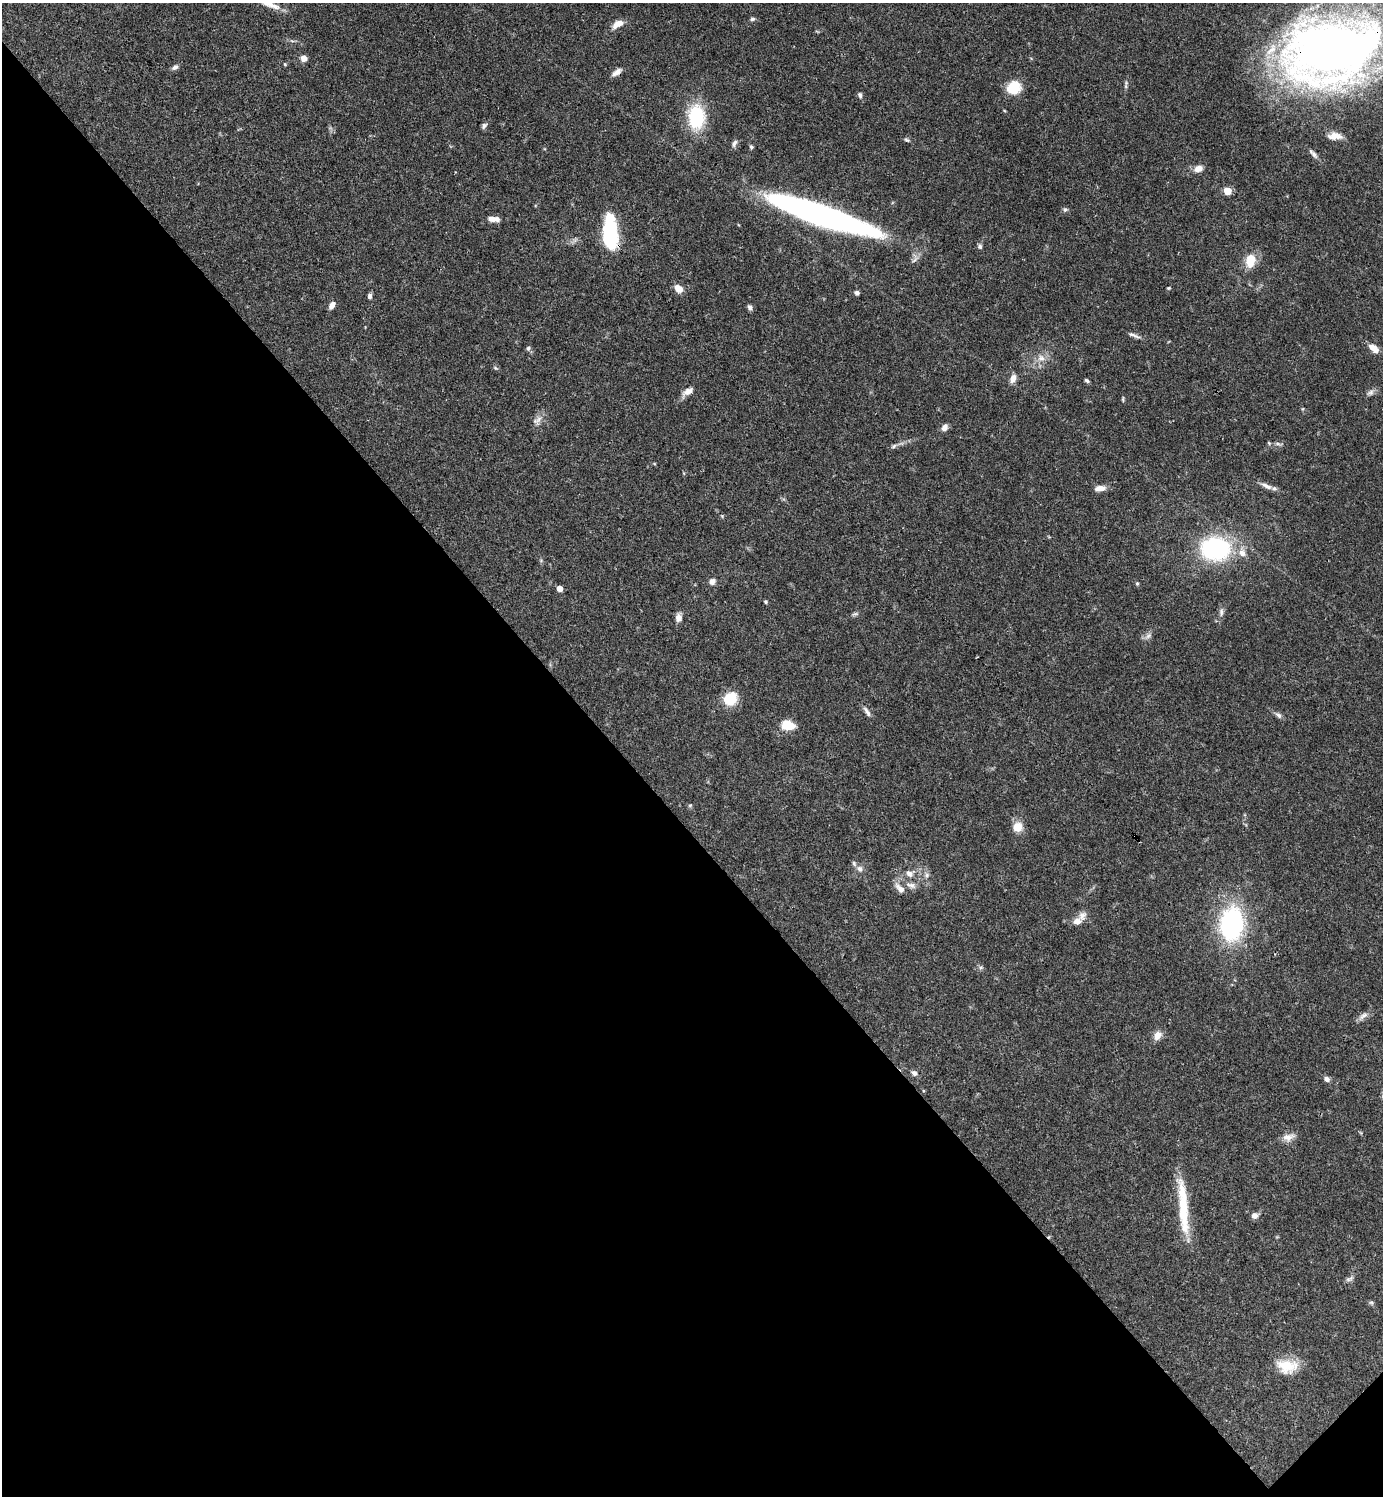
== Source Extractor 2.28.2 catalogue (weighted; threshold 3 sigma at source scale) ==
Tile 14 of 4 x 4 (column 2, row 4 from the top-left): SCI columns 1681-3061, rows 1-1494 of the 5979 x 5980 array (HDU 1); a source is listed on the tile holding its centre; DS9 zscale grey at full resolution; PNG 1385 x 1498 px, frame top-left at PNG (2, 3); no overlay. Shown black and unused: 45% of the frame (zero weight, under 3 of 4 exposures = <1% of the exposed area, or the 3 px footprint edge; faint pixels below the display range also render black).
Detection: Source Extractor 2.28.2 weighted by HDU 2 'WHT'; one run over the whole footprint, this tile lists its part. Background 0.0382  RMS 0.0026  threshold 0.0119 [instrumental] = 3 sigma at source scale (4.5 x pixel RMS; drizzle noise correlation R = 1.50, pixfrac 1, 0.05/0.05 arcsec/px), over >= 5 px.
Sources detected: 87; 4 inside a brighter listed object's ellipse — not listed separately; the other 83 listed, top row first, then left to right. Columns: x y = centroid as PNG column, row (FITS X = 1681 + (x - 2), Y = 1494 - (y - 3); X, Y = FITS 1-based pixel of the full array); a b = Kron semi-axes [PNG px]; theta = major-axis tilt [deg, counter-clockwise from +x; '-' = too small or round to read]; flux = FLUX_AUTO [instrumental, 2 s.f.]
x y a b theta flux
267 3 23 9 -26 4
752 19 7 5 15 0.47
617 24 15 8 29 2.3
1332 50 78 52 13 290
304 58 7 6 - 1.4
285 64 5 4 - 0.27
175 67 9 6 20 0.81
616 72 14 6 35 1.5
1126 85 13 4 79 0.66
1014 88 13 12 - 7.8
860 95 8 5 -75 0.66
696 117 30 19 -88 14
484 126 8 5 67 0.7
1335 136 16 8 -2 2.6
907 140 8 4 -26 0.45
734 143 10 6 59 0.9
751 147 5 5 - 0.42
1313 154 15 5 -47 1
1198 169 10 7 22 2.1
1227 191 5 5 - 7.2
1065 209 6 6 - 0.51
820 215 97 18 -19 100
493 219 13 5 -3 2.4
610 234 29 11 -86 27
980 247 6 6 - 0.59
1250 261 15 11 79 4.8
1168 288 4 4 - 0.27
678 289 11 8 -43 2.3
857 293 5 4 - 0.74
370 296 6 5 - 0.79
332 305 9 6 60 1.4
750 307 7 5 -61 0.75
1134 335 18 4 -22 1
1372 347 11 7 -23 2.2
528 348 6 6 - 0.59
1041 358 11 9 -4 2
496 368 6 4 -35 0.36
1013 378 10 7 72 1.7
1087 381 6 4 -43 0.5
688 391 15 7 30 1.8
1370 393 11 7 32 0.98
1123 399 8 3 86 0.34
539 419 14 7 63 1.6
945 427 9 7 59 1.2
1278 444 8 4 -1 0.59
894 446 9 4 36 0.58
1266 486 17 6 -25 1.7
1100 488 13 6 7 1.9
1215 548 24 19 -1 36
1242 553 11 9 -77 2.1
712 581 8 7 - 1.2
1137 583 6 4 -74 0.42
560 589 4 4 - 2.2
765 602 5 4 - 0.33
1221 612 11 5 89 0.91
855 614 8 4 8 0.52
679 618 9 7 -85 1.5
1148 636 10 6 41 0.95
730 699 15 13 50 6.8
867 711 16 5 -57 1.1
1278 715 11 5 -38 0.81
787 725 12 8 -12 6.7
690 805 5 5 - 0.35
1018 827 13 12 - 2.9
1135 836 4 3 - 1.2
859 869 8 7 - 1.1
909 874 11 9 -5 1.9
927 875 8 5 74 0.75
911 885 16 7 -18 1.7
900 889 15 7 -45 1.9
1077 921 11 9 20 1.8
1232 924 26 18 84 43
981 967 6 4 18 0.43
1363 1016 15 6 35 1.3
1157 1035 12 8 55 2
914 1073 8 6 -42 0.91
1327 1079 7 6 - 1
1288 1137 17 9 14 2
1183 1207 69 10 -85 13
1254 1216 7 6 - 1.4
1349 1279 13 5 27 0.83
1371 1302 6 4 0 0.43
1287 1366 26 16 -6 6.7
Overlapping masked pixels (flux is a lower limit): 3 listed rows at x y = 1332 50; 610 234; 1135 836
Isophote crosses this tile's border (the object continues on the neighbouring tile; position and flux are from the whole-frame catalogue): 2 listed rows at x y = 267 3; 1332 50